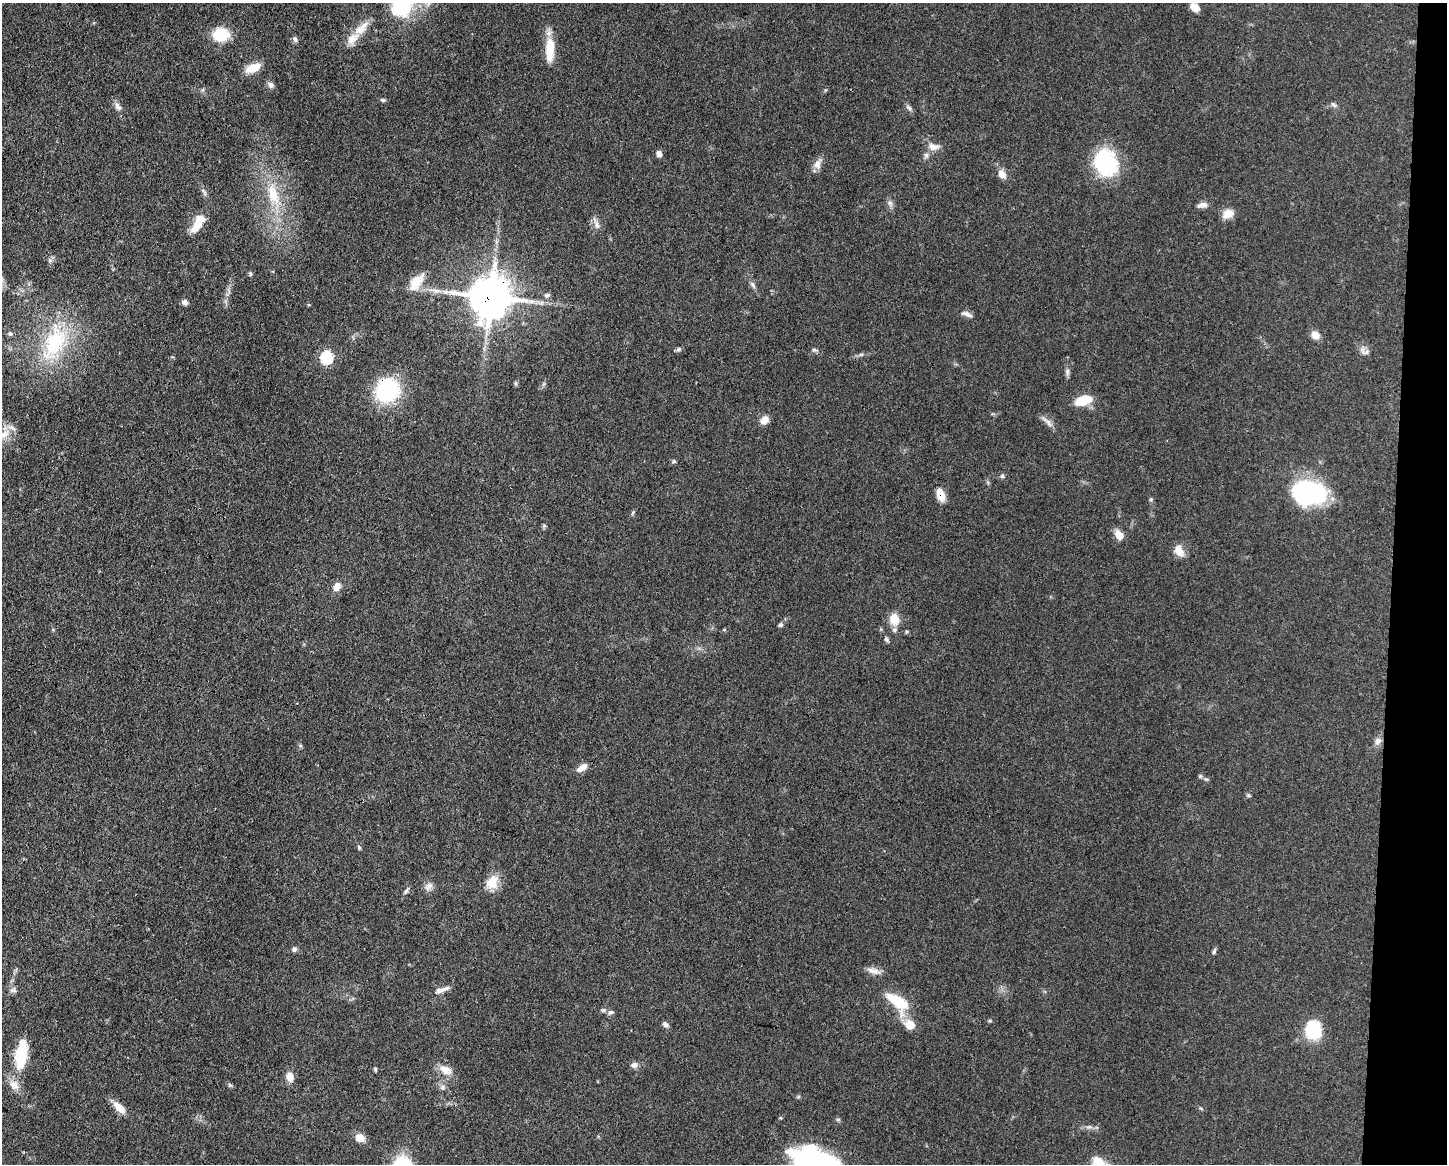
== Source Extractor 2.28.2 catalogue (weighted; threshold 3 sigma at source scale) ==
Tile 6 of 3 x 4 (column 3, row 2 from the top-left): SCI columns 3002-4446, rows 2327-3488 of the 4670 x 4656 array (HDU 1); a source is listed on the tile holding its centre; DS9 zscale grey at full resolution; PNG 1449 x 1166 px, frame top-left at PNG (2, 3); no overlay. Shown black and unused: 4% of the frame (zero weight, under 3 of 4 exposures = <1% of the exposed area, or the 3 px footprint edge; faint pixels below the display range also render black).
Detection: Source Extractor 2.28.2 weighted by HDU 2 'WHT'; one run over the whole footprint, this tile lists its part. Background 0.0604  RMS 0.0042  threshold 0.0189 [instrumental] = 3 sigma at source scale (4.5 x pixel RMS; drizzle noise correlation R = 1.50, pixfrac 1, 0.05/0.05 arcsec/px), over >= 5 px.
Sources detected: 96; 1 long thin detection or spike segment (spike, bleed or trail) — not listed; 2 inside a brighter listed object's ellipse — not listed separately; the other 93 listed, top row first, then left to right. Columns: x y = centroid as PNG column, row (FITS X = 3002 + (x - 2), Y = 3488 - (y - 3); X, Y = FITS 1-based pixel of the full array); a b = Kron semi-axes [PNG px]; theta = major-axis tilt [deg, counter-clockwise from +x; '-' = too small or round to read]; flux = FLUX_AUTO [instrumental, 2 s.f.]
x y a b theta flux
402 4 40 23 61 38
1195 7 9 6 -42 4.3
361 28 27 10 46 6.6
221 34 13 11 5 17
295 39 8 6 -56 1
550 49 28 10 88 11
253 68 18 9 20 6.6
271 85 9 7 -50 1.5
825 90 6 3 70 0.46
383 100 7 4 -10 0.77
1334 104 10 5 -41 0.97
118 107 11 7 -62 2.1
909 108 11 5 -34 1.1
933 147 15 9 -5 3.4
659 153 7 5 -79 2
926 155 8 7 - 1.4
1106 163 25 22 -67 39
817 164 15 10 78 2.8
1002 174 10 8 -59 3.5
204 192 13 4 -55 1.1
273 194 34 15 -73 16
890 203 7 7 - 1.3
1202 205 15 6 11 2
1228 214 14 10 22 4.1
597 225 11 7 -66 2.1
197 226 22 10 59 6.5
250 273 6 4 -73 0.66
415 281 23 14 37 6.8
752 284 9 6 -59 1.2
547 295 7 6 - 1.1
491 296 12 12 - 1400
185 302 7 6 - 1.5
967 314 17 6 -26 1.8
10 334 7 5 -68 0.8
1315 335 9 8 - 3.6
54 343 57 28 68 36
678 349 7 6 - 0.86
814 350 7 5 -20 0.82
1363 351 15 6 -65 1.9
861 354 7 4 0 0.73
327 357 7 6 - 30
1067 372 10 6 -83 1.3
387 390 22 20 46 40
1083 400 17 9 17 11
764 420 10 8 49 3.6
1048 422 15 6 -59 2.2
4 434 17 10 31 5
674 461 6 5 - 0.67
1002 476 5 5 - 0.74
1308 492 28 20 -6 71
941 495 12 8 -70 6.1
1151 499 5 4 - 0.53
633 513 8 3 46 0.55
544 526 6 5 - 0.62
1119 535 11 8 -56 4.6
1179 550 14 9 -64 4.7
337 587 10 7 55 3.6
894 619 15 12 -75 6.3
781 625 6 5 - 0.87
724 630 5 3 - 0.43
886 639 7 5 -74 0.85
1378 741 10 8 58 1.9
582 768 14 7 32 3.3
1200 776 5 5 - 0.68
1206 779 7 4 -17 0.59
1249 795 6 4 -21 0.62
359 847 6 4 -68 0.65
492 882 19 15 62 6.7
428 886 13 9 42 2.3
406 891 9 4 59 0.98
294 949 7 6 - 1.1
1214 951 8 5 64 0.82
874 971 20 7 -14 2.8
13 990 10 7 9 1.4
441 990 19 6 18 2.7
898 1002 28 13 -39 17
610 1012 9 6 22 1.1
990 1021 6 4 -18 0.45
665 1024 8 6 -37 1.3
910 1025 14 12 -36 4.9
1313 1030 21 18 -81 17
21 1055 27 11 81 22
634 1065 9 7 10 1.9
375 1069 6 4 -90 0.57
446 1070 19 11 -27 4.7
290 1077 10 8 -82 3.9
14 1085 15 12 -52 4.1
230 1085 7 4 -36 0.64
442 1087 7 6 - 1.2
119 1107 18 8 -45 5
1089 1127 7 4 17 0.84
360 1138 10 8 -22 4.1
819 1163 55 25 -24 76
Overlapping masked pixels (flux is a lower limit): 4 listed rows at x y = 491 296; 387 390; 941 495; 819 1163
Isophote crosses this tile's border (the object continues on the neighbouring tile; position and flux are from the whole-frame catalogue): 3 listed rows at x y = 402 4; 4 434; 819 1163